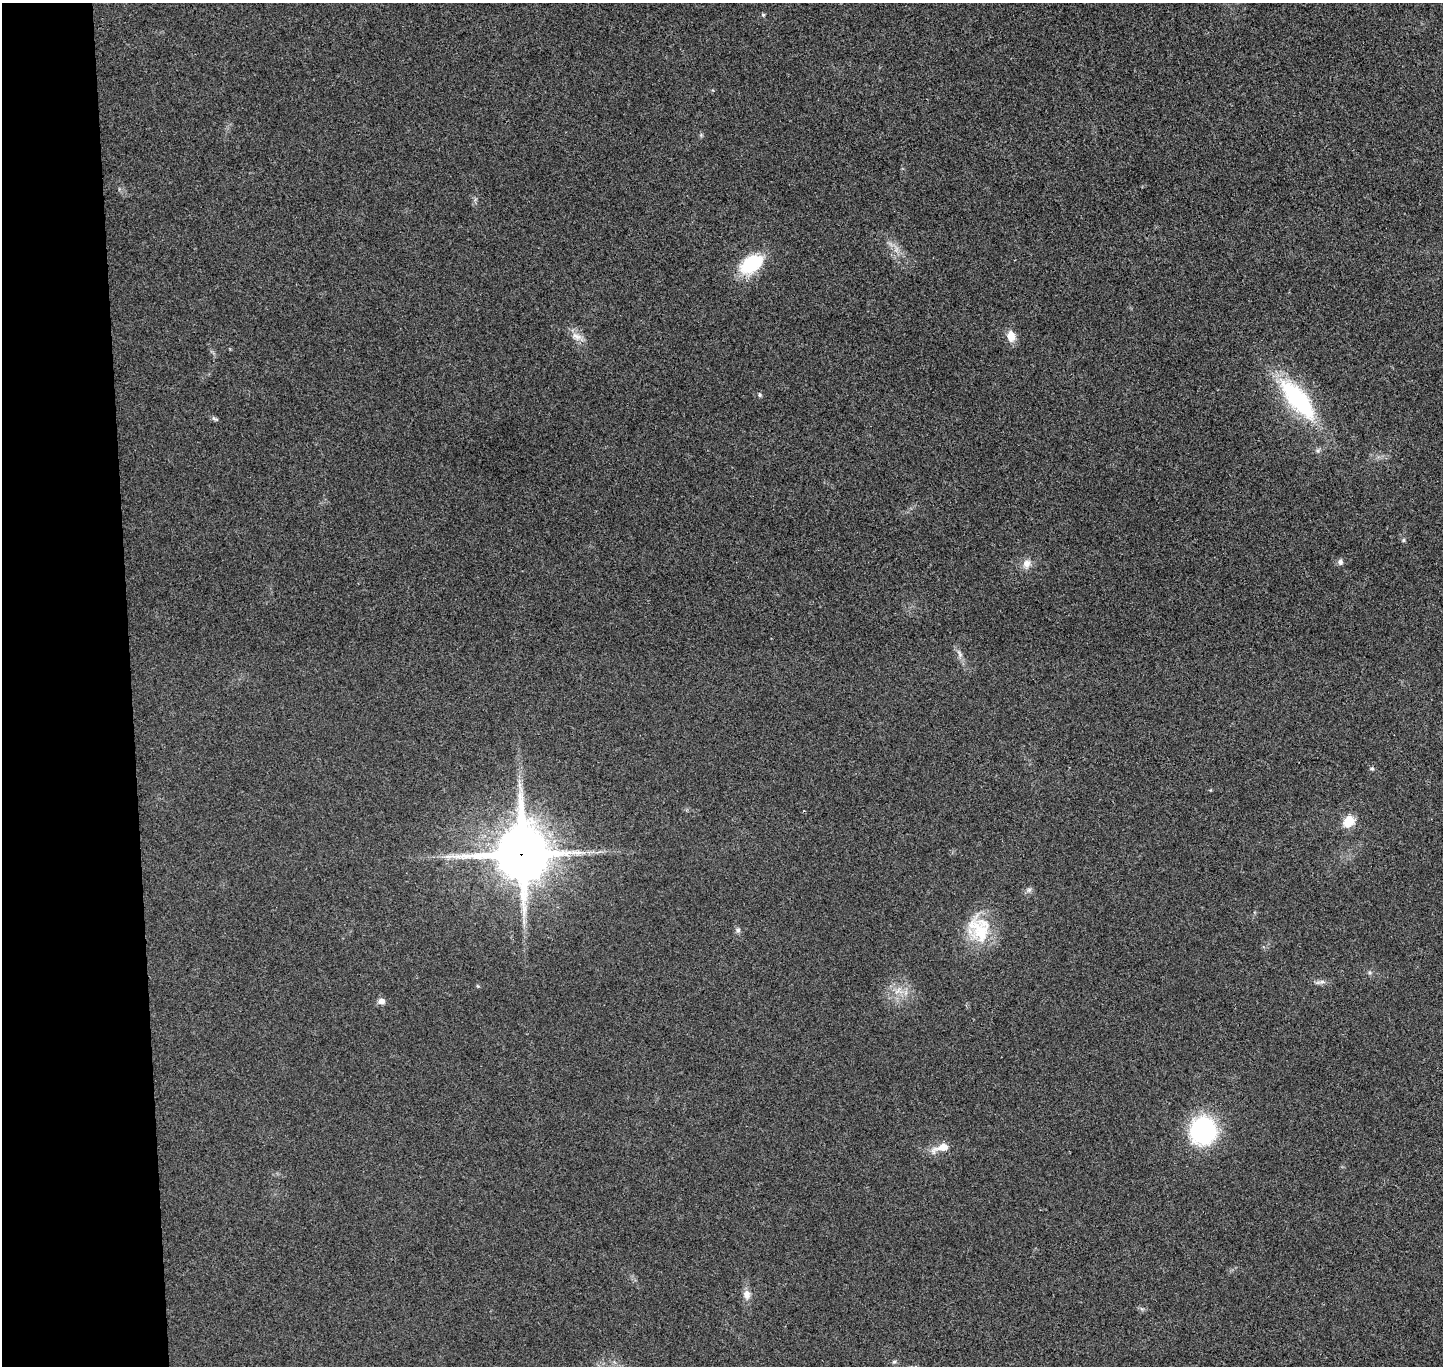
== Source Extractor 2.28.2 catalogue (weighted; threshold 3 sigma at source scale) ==
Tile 4 of 3 x 3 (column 1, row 2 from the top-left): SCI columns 56-1496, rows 1495-2858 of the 4436 x 4365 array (HDU 1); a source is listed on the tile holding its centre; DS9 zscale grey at full resolution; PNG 1445 x 1368 px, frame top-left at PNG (2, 3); no overlay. Shown black and unused: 9% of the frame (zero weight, under 3 of 4 exposures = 6% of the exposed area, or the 3 px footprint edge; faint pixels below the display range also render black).
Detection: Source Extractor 2.28.2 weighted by HDU 2 'WHT'; one run over the whole footprint, this tile lists its part. Background 0.0268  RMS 0.006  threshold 0.0269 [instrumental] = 3 sigma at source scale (4.5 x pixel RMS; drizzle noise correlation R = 1.50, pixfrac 1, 0.05/0.05 arcsec/px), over >= 5 px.
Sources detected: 24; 1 cosmic-ray / hot-pixel residue — not listed; the other 23 listed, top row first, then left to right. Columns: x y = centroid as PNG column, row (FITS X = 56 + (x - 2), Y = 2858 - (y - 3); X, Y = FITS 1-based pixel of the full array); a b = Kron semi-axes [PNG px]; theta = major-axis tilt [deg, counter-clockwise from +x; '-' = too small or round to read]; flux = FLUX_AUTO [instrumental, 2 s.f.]
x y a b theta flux
763 15 5 4 - 0.81
751 264 21 13 33 39
576 336 16 9 -28 4.8
1011 336 14 10 -79 6.5
760 395 6 5 - 1
1298 399 53 19 -50 69
215 419 12 4 -28 1.2
1318 450 6 4 19 1.1
1403 540 6 5 - 0.97
1340 562 7 7 - 1.9
1026 564 12 10 80 4.6
959 654 13 5 -62 2.5
1349 822 12 10 46 11
522 854 20 18 -89 2800
1029 890 7 6 - 1.5
738 930 7 5 -90 1.4
980 931 42 23 -60 27
1321 982 16 5 8 2.3
381 1001 9 7 -2 3
1203 1131 28 26 82 67
942 1147 22 8 19 8.2
747 1294 12 9 -86 4.2
894 1362 6 4 19 0.84
Overlapping masked pixels (flux is a lower limit): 1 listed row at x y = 522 854